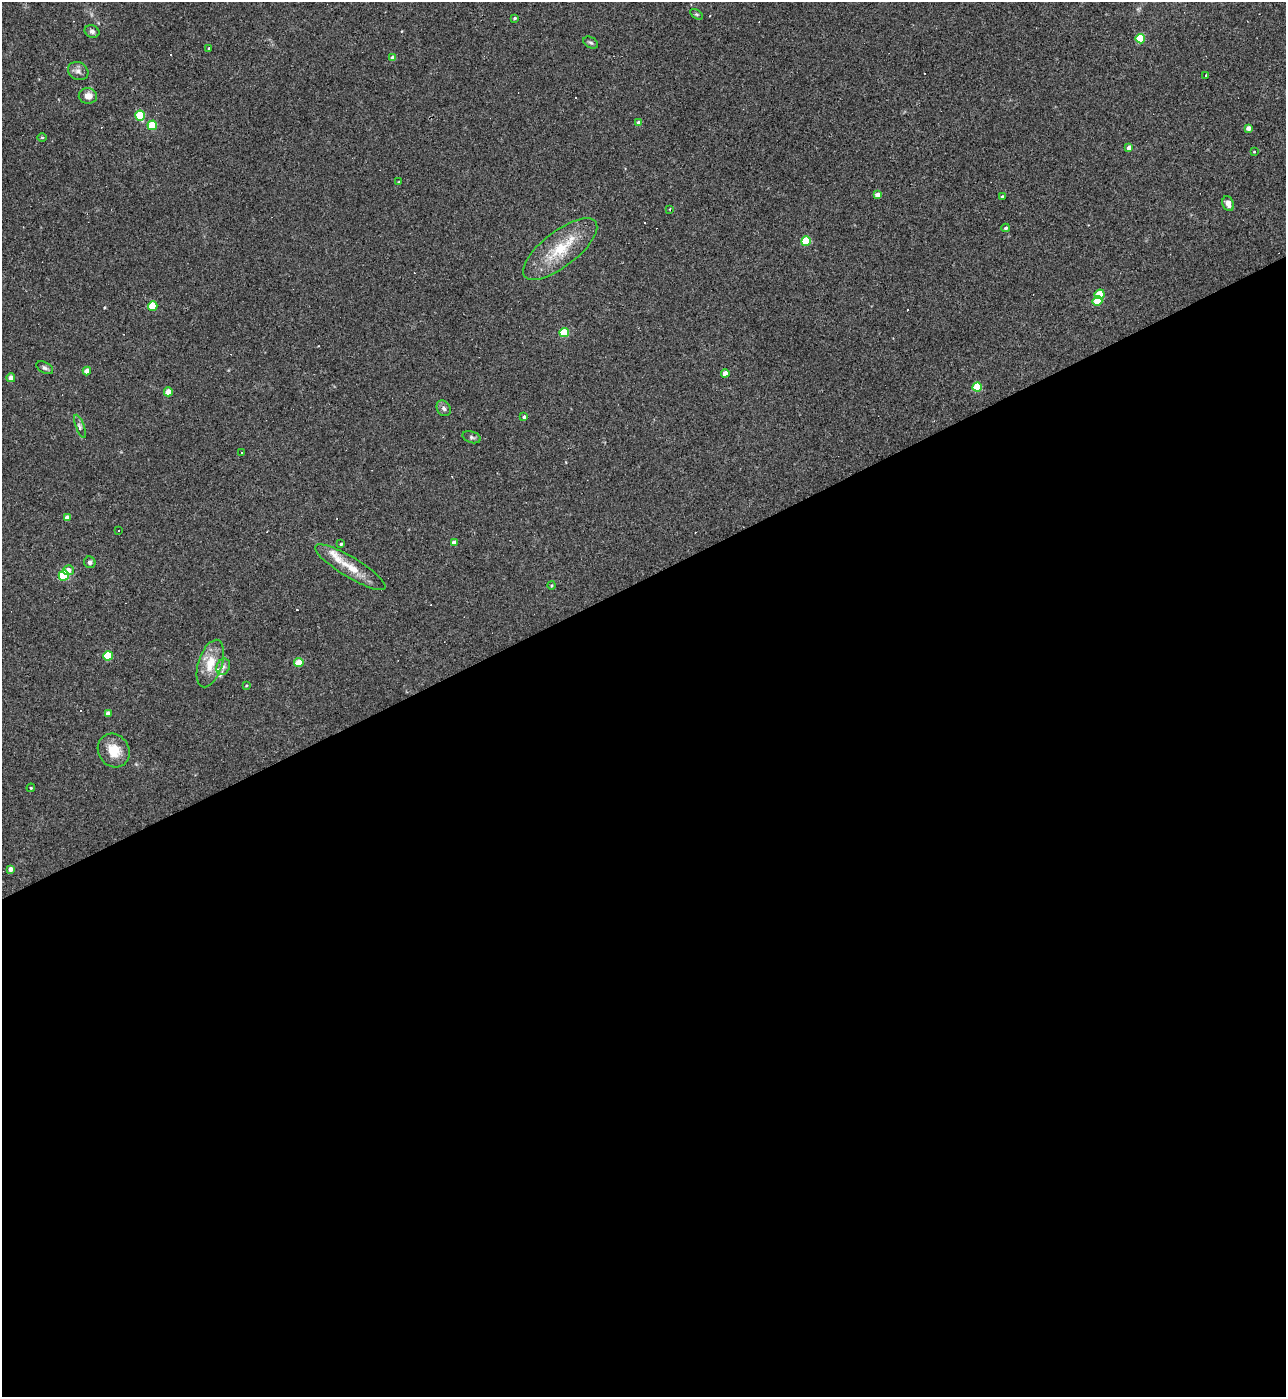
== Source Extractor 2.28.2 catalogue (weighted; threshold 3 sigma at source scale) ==
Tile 15 of 4 x 4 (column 3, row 4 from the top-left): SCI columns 2719-4002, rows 1-1395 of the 5565 x 5579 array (HDU 1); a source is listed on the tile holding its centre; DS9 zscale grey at full resolution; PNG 1288 x 1399 px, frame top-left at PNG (2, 2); each listed source drawn as its Kron ellipse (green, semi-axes under 4 px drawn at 4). Shown black and unused: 59% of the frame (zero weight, under 3 of 4 exposures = <1% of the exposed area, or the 3 px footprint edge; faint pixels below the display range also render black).
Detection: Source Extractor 2.28.2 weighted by HDU 2 'WHT'; one run over the whole footprint, this tile lists its part. Background 0.0277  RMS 0.0045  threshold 0.0203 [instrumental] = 3 sigma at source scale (4.5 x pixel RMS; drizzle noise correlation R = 1.50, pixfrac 1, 0.05/0.05 arcsec/px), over >= 5 px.
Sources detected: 72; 12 cosmic-ray / hot-pixel residue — neither listed nor drawn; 2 inside a brighter listed object's ellipse — not listed separately; the other 58 listed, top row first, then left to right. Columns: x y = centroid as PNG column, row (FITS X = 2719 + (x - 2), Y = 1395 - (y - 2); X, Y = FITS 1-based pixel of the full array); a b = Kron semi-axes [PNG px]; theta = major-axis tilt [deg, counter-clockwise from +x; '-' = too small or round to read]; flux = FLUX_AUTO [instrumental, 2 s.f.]
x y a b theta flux
696 14 7 4 -31 0.61
515 18 3 3 - 0.55
92 31 8 6 -23 1.3
1140 39 5 4 - 18
591 43 8 5 -29 0.95
209 48 4 2 - 0.37
393 58 4 4 - 2.4
78 71 11 8 -29 2
1206 75 3 2 - 0.61
88 96 9 8 - 3.5
140 116 5 5 - 16
639 123 4 4 - 2.2
152 125 5 4 - 15
1249 128 4 4 - 2.6
42 137 5 3 - 0.38
1129 148 4 4 - 3.4
1254 152 3 3 - 0.37
399 182 4 3 - 0.44
878 195 4 4 - 3.5
1002 196 4 3 - 0.47
1228 204 7 5 -69 2.2
670 209 4 2 - 0.27
1006 228 4 4 - 0.86
806 241 5 5 - 17
560 249 45 17 38 18
1100 294 5 4 - 12
1097 301 5 4 - 11
153 306 5 4 - 11
564 333 5 4 - 16
45 368 9 5 -29 1.1
87 371 4 4 - 4.7
725 373 4 4 - 3.9
11 378 4 4 - 2.3
977 387 5 4 - 13
168 392 4 4 - 6.8
444 408 8 6 -59 1.4
524 417 4 4 - 0.85
80 426 12 4 -68 1.2
472 437 9 5 -18 1.1
241 453 3 3 - 3.3
67 518 4 4 - 2.9
118 530 3 3 - 63
454 542 4 4 - 1.8
341 544 4 3 - 0.6
90 562 6 5 - 1
350 567 41 10 -31 9.9
68 570 5 5 - 3
64 575 5 5 - 27
552 585 4 4 - 0.47
108 656 5 4 - 17
299 663 4 4 - 9.3
210 664 25 12 72 9
223 667 8 6 62 1.5
246 686 4 3 - 0.4
108 714 4 4 - 2.8
114 751 17 15 -56 8.1
31 788 4 4 - 0.44
11 869 4 4 - 2.6